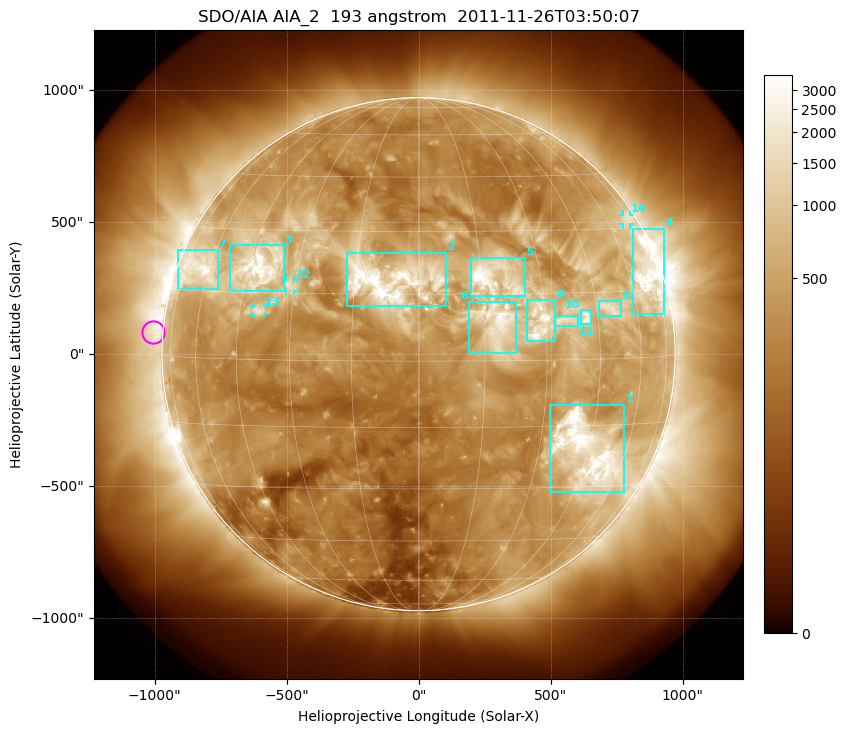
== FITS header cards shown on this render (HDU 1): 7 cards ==
TELESCOP= 'SDO/AIA'
INSTRUME= 'AIA_2'
WAVELNTH=                  193
WAVEUNIT= 'angstrom'
DATE-OBS= '2011-11-26T03:50:07.84'
CTYPE1  = 'HPLN-TAN'
CTYPE2  = 'HPLT-TAN'

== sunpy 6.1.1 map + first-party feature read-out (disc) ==
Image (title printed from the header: SDO/AIA AIA_2  193 angstrom  2011-11-26T03:50:07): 1024 x 1024 px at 2.4 arcsec/px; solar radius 972 arcsec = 405 px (full disc in frame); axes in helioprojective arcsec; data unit not stated in the header (colour bar unlabelled)
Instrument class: DISC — disc imager (sunpy class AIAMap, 193 A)
Bright regions (active regions / flare kernels): reference = the median radial profile (limb darkening/brightening removed); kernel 9 px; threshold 5 sigma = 959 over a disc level ~318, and >= 1.15x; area >= 12 px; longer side >= 10 px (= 24 arcsec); searched inside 0.97 R_sun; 14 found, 14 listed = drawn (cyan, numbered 1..; 3 of them under ~33 arcsec drawn as corner ticks so the feature stays visible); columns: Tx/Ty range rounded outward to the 5 arcsec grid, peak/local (2 s.f.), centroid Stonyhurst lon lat
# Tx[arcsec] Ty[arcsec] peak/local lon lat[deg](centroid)
1 495..780 -520..-190 14 +45 -21
2 -270..105 180..385 12 -7 +18
3 -715..-510 235..415 14 -41 +21
4 810..930 150..475 10 +69 +18
5 200..405 220..365 11 +18 +19
6 190..370 5..200 6.7 +18 +9
7 -910..-760 245..395 10 -65 +20
8 410..520 45..205 9 +29 +9
9 685..765 145..205 5.8 +49 +11
10 615..655 110..165 7.5 +41 +9
11 515..605 105..150 6.6 +35 +9
12 -505..-470 240..280 5.8 -31 +17
13 -625..-585 150..180 5.2 -39 +11
14 775..805 490..530 3.8 +72 +32
Off-limb structures (1.02-1.3 R_sun): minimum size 162 px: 2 found; the strongest spans PA ~40..130 deg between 1.02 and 1.3 R_sun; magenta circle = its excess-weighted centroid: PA ~85 deg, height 1.04 R_sun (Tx ~-1005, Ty ~85 arcsec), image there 2.2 x the reference